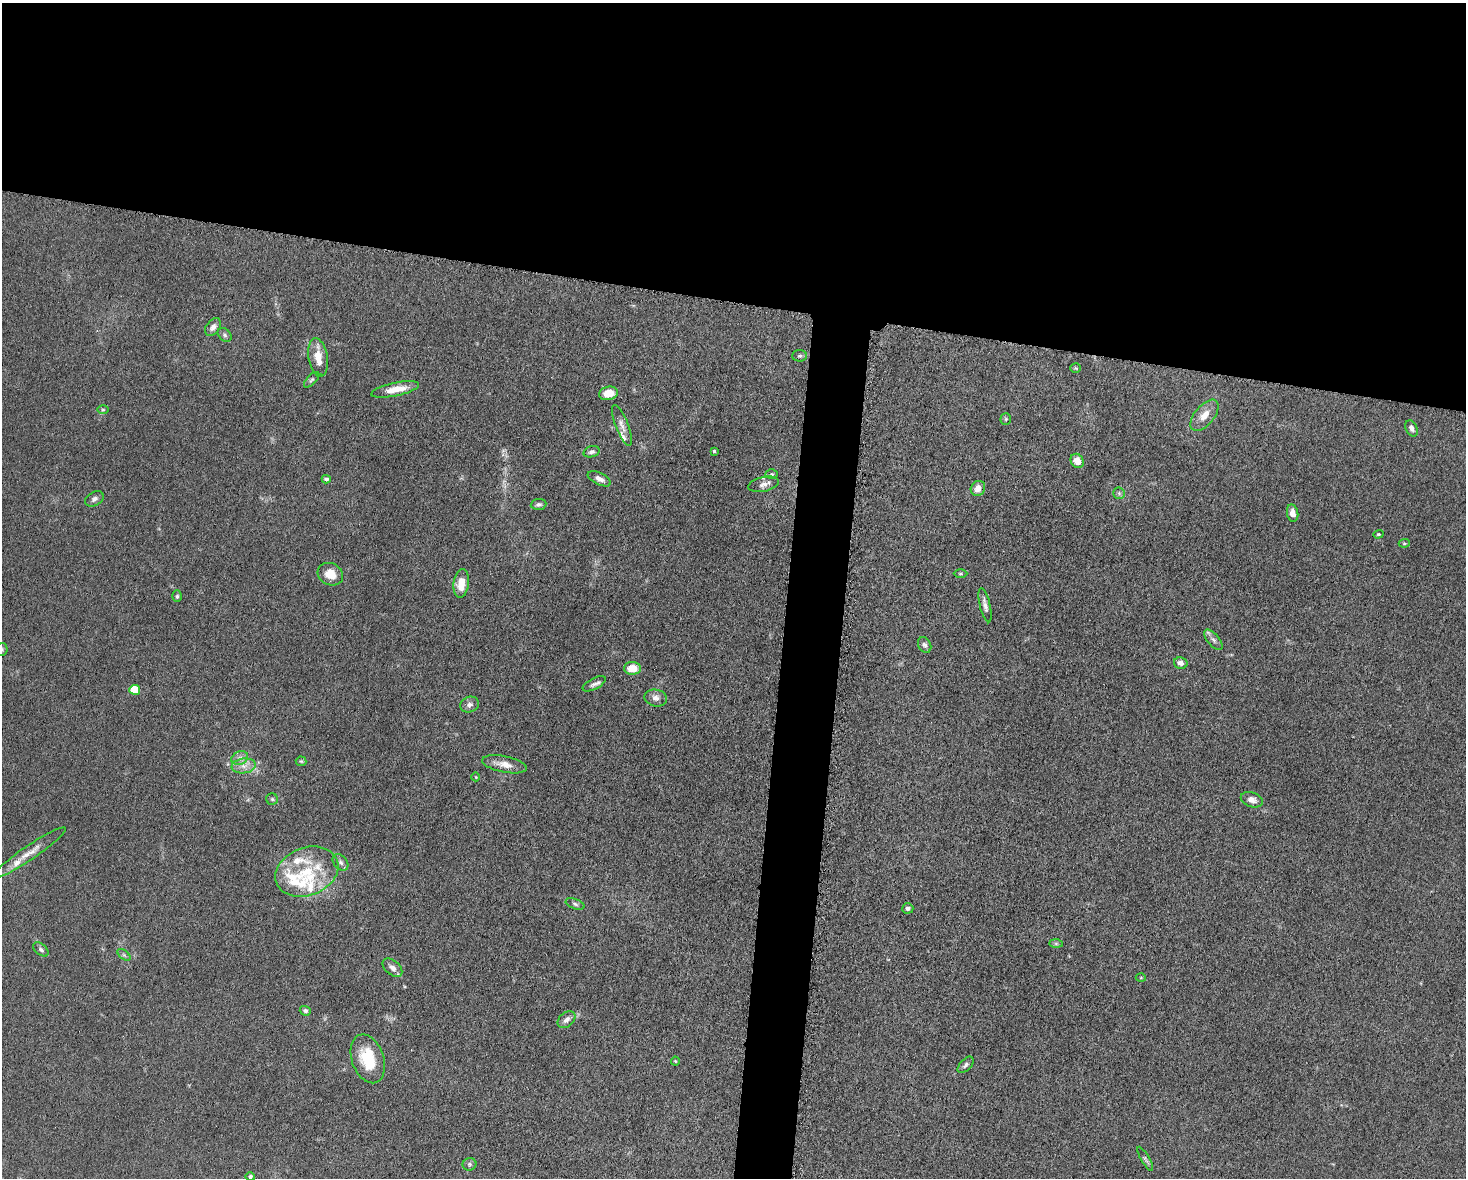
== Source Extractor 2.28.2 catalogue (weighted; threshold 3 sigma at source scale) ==
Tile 2 of 3 x 4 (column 2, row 1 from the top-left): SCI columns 1693-3156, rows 3536-4711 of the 4746 x 4720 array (HDU 1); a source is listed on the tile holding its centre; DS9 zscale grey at full resolution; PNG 1468 x 1180 px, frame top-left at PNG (2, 3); each listed source drawn as its Kron ellipse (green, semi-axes under 4 px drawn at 4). Shown black and unused: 28% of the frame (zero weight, under 5 of 10 exposures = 2% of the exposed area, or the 3 px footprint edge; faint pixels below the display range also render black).
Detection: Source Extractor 2.28.2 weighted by HDU 2 'WHT'; one run over the whole footprint, this tile lists its part. Background 0.023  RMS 0.0021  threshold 0.00866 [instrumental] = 3 sigma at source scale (4.09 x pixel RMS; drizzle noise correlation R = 1.36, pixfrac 0.8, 0.05/0.05 arcsec/px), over >= 5 px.
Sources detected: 72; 6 inside a brighter listed object's ellipse — not listed separately; the other 66 listed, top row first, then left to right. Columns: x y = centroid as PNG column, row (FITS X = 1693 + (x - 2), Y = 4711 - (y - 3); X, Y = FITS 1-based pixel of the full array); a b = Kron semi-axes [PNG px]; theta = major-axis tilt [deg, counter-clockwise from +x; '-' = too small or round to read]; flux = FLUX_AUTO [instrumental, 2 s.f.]
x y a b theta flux
213 327 10 6 51 1
225 335 8 5 -42 0.5
800 356 7 5 2 0.44
318 357 19 9 -81 2.9
1076 368 5 4 - 0.26
312 380 10 4 46 0.4
395 389 24 6 12 3
608 393 9 6 14 3.3
103 410 6 4 0 0.24
1204 415 18 9 50 2.5
1006 419 5 5 - 0.29
622 425 22 6 -68 1.3
1412 428 8 5 -62 0.7
714 451 3 3 - 0.26
592 452 8 5 17 0.67
1077 461 7 6 - 2
772 474 6 5 - 0.35
326 479 4 4 - 0.52
599 479 12 6 -25 1.2
763 484 15 7 12 1.2
978 488 8 7 - 1.4
1119 493 6 5 - 0.4
94 499 10 7 29 0.7
538 504 8 5 5 0.51
1293 513 9 5 -80 1.4
1378 534 5 4 - 0.25
1404 543 5 4 - 0.25
330 574 13 11 -27 2.7
960 574 7 3 0 0.24
461 583 14 7 82 2.8
177 596 6 5 - 0.32
985 605 17 5 -77 1
1213 640 12 6 -49 0.82
925 645 8 6 -63 0.61
2 650 6 5 - 0.36
1181 663 7 5 -14 1
632 668 8 6 -2 3.4
594 684 13 5 28 0.75
135 690 5 5 - 6.2
656 698 11 8 -12 1.2
470 705 9 7 20 0.8
240 758 8 6 22 0.86
301 761 5 5 - 0.27
504 764 23 8 -11 1.9
244 766 12 7 7 1.5
476 777 4 3 - 0.15
272 799 6 5 - 0.31
1252 800 11 7 -20 1.1
29 853 43 7 34 2.8
341 862 9 6 -50 0.65
307 872 32 24 21 10
575 904 10 5 -20 0.51
908 908 5 5 - 0.58
1056 943 7 4 0 0.37
41 949 9 5 -41 0.52
124 955 8 4 -37 0.37
392 968 11 7 -40 1.1
1141 977 5 3 - 0.17
305 1011 5 4 - 0.53
566 1020 10 7 39 1
368 1059 25 16 -71 7.5
675 1061 4 4 - 0.2
966 1065 10 5 46 0.57
1145 1159 14 3 -60 0.46
469 1164 7 6 - 0.42
250 1177 5 4 - 0.61
Isophote crosses this tile's border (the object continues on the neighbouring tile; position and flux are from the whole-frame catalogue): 1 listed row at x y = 2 650